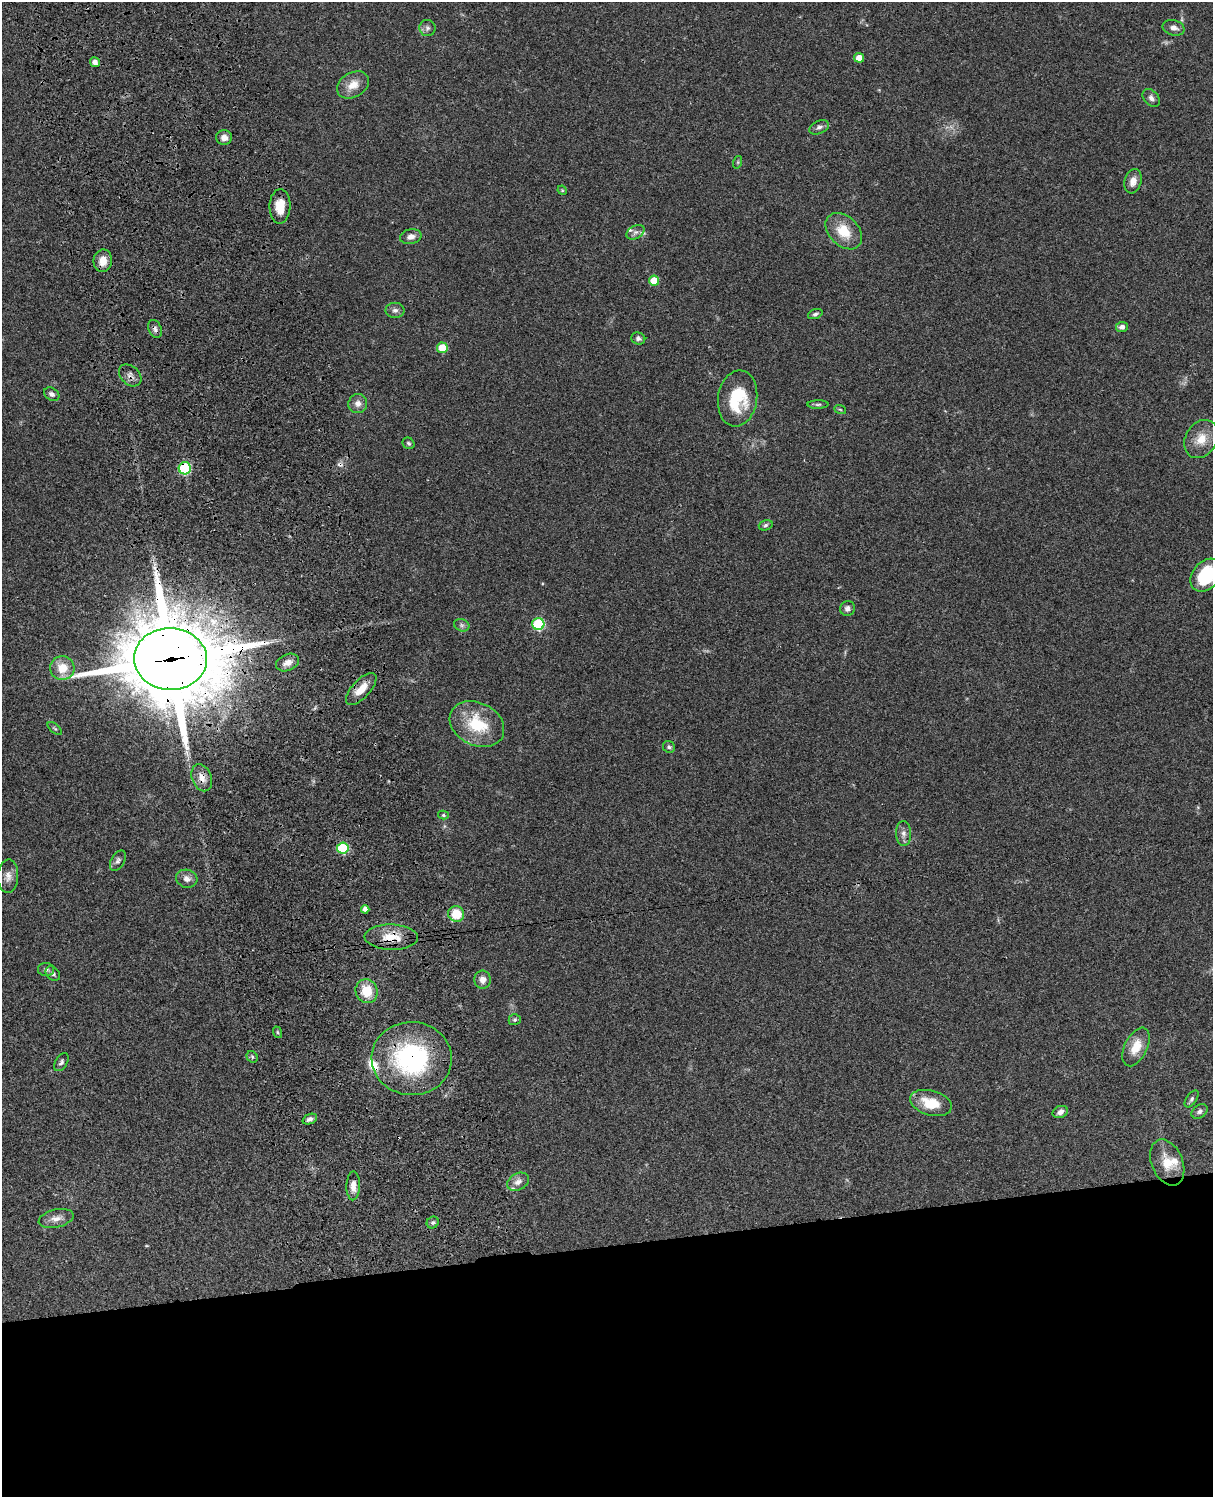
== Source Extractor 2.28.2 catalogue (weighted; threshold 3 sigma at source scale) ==
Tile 11 of 4 x 3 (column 3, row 3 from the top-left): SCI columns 2545-3755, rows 278-1772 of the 5085 x 4926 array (HDU 1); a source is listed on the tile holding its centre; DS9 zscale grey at full resolution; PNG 1215 x 1499 px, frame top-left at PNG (2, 2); each listed source drawn as its Kron ellipse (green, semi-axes under 4 px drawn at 4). Shown black and unused: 17% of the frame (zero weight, under 3 of 4 exposures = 6% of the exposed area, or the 3 px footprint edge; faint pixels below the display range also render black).
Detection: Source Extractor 2.28.2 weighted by HDU 2 'WHT'; one run over the whole footprint, this tile lists its part. Background 0.0752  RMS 0.0058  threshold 0.0259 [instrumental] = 3 sigma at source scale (4.5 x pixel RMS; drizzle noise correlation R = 1.50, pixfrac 1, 0.05/0.05 arcsec/px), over >= 5 px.
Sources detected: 81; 1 cosmic-ray / hot-pixel residue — neither listed nor drawn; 6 inside a brighter listed object's ellipse — not listed separately; the other 74 listed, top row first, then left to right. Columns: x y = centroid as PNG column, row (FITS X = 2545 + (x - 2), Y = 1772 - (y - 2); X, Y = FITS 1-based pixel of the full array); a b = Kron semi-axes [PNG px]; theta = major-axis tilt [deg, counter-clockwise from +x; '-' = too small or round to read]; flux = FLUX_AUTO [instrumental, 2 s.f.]
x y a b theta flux
427 28 8 8 - 2
1174 28 11 7 -15 2.8
859 58 5 5 - 5.4
95 62 5 5 - 2.8
353 85 17 12 30 7.2
1151 98 10 7 -46 2.2
819 127 10 6 24 1.9
224 137 8 7 - 3
738 162 6 4 72 0.65
1133 181 12 8 74 4.7
562 190 5 4 - 0.53
280 206 17 10 88 9.8
844 231 21 14 -45 14
636 232 9 6 30 2
411 237 11 7 14 3.3
103 261 11 9 81 6
654 281 5 5 - 12
395 310 9 7 0 2.1
815 314 8 4 20 1.2
1122 327 6 5 - 2.8
155 329 9 6 -67 1.9
638 338 7 6 - 1.6
442 348 5 5 - 13
130 375 13 9 -42 3.2
52 394 8 6 -31 1.9
738 398 28 19 82 27
358 404 10 9 - 3.4
818 404 10 4 1 1.1
840 409 6 3 -20 0.67
1201 439 20 15 59 10
408 443 6 5 - 1.1
185 468 6 6 - 50
766 525 7 5 18 1.1
1206 575 18 13 48 30
847 608 7 7 - 2.2
538 624 6 6 - 49
462 625 8 6 -21 1.6
170 659 36 31 -3 7000
287 663 12 8 23 3.9
62 668 12 12 - 10
361 689 20 9 47 8.8
477 724 28 21 -27 25
55 728 8 4 -40 0.86
669 747 6 5 - 1.2
202 778 14 9 -67 4.9
443 815 5 4 - 0.83
904 834 12 7 -88 2.8
343 848 6 5 - 34
118 861 11 6 60 2
8 876 17 10 87 4.4
187 879 11 9 -14 3.4
365 909 4 4 - 3.1
456 914 8 7 - 14
391 937 27 12 -1 13
46 969 8 6 -1 1.6
53 973 8 6 -44 1.6
483 980 9 8 - 3.6
367 991 12 11 - 13
515 1020 6 5 - 1.1
277 1032 6 3 -71 0.76
1136 1047 20 11 64 10
252 1057 6 5 - 1.1
412 1059 40 36 -5 80
61 1062 10 6 57 1.5
1192 1099 9 5 54 1.4
931 1103 21 12 -16 14
1199 1111 9 6 34 1.8
1060 1112 8 6 25 2.7
310 1119 8 5 23 2.1
1167 1162 24 15 -67 12
518 1182 11 8 27 3.3
353 1186 14 7 89 4.6
56 1218 18 9 13 4.6
433 1222 6 5 - 1.3
Overlapping masked pixels (flux is a lower limit): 8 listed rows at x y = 155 329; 130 375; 185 468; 170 659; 361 689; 202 778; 391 937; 412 1059
Isophote crosses this tile's border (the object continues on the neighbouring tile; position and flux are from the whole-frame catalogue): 1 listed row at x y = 1206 575